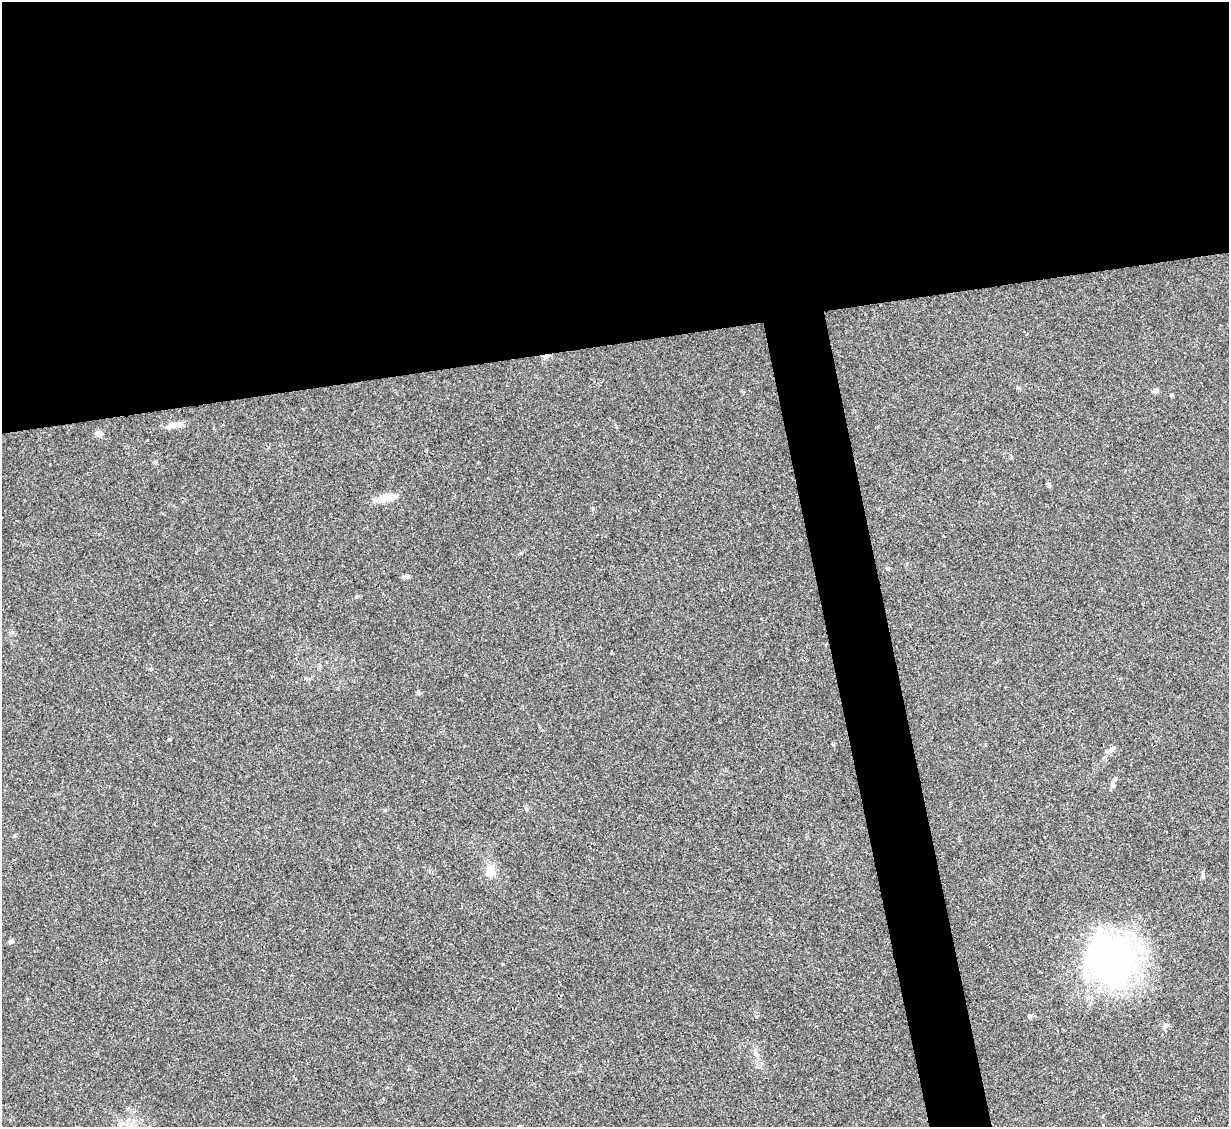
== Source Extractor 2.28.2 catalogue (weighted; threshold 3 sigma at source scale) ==
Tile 2 of 4 x 4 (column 2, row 1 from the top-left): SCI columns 1229-2455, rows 3628-4752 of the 4908 x 4890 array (HDU 1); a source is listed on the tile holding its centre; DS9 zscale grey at full resolution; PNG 1231 x 1129 px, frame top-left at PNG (2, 2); no overlay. Shown black and unused: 34% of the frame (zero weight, under 2 of 3 exposures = <1% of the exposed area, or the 3 px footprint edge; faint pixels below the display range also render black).
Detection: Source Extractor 2.28.2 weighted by HDU 2 'WHT'; one run over the whole footprint, this tile lists its part. Background 0.0692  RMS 0.0091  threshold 0.0411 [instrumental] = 3 sigma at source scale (4.5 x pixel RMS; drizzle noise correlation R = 1.50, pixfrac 1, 0.05/0.05 arcsec/px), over >= 5 px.
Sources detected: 22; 1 inside a brighter object's white glare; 1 cosmic-ray / hot-pixel residue — not listed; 1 inside a brighter listed object's ellipse — not listed separately; the other 19 listed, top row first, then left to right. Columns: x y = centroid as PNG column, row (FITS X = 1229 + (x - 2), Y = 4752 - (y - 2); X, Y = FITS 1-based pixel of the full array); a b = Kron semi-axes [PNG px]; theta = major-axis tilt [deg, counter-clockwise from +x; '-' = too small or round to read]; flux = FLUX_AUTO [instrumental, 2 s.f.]
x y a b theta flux
1156 390 4 4 - 5.2
1172 395 4 4 - 1.4
179 425 15 8 8 5.9
99 433 7 6 - 4.9
1049 485 8 5 -81 1.6
384 497 27 8 23 10
520 553 5 3 - 0.87
406 577 8 5 22 2.7
151 669 5 3 - 1
418 692 7 5 -73 1.5
1110 750 11 6 50 3.7
1113 784 11 6 79 2.9
15 836 5 4 - 1.1
490 868 13 12 - 8.6
1203 876 6 4 -72 1.3
11 941 5 4 - 3
1111 961 59 51 -51 280
1030 1016 7 5 74 1.7
756 1054 11 5 -59 3.4
Unlisted compact peaks at least as high as the median listed source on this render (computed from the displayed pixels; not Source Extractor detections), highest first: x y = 356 597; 169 739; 526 808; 593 508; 833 745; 155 462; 1166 1025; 385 810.